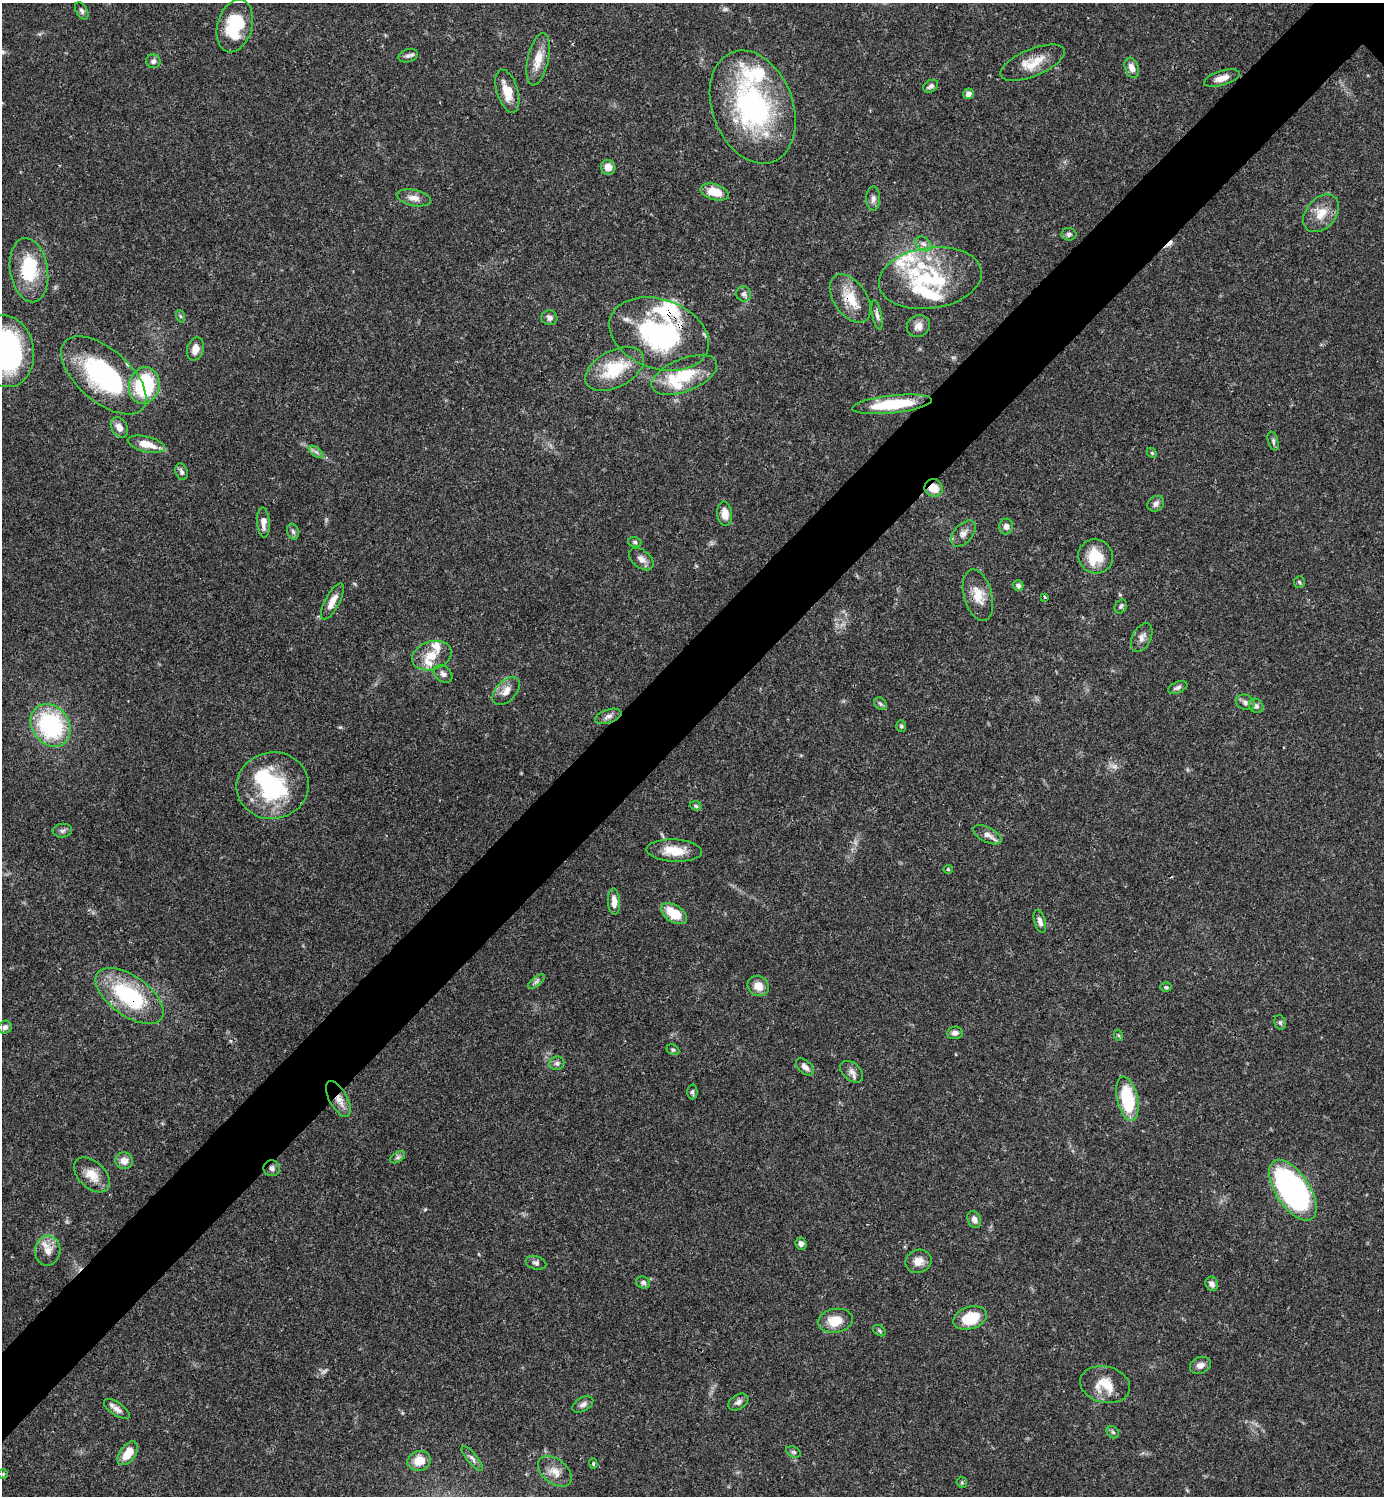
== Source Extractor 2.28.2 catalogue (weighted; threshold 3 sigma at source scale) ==
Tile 7 of 4 x 4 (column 3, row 2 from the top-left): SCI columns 3061-4442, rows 2990-4483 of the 5981 x 5981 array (HDU 1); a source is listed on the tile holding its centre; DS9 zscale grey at full resolution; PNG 1386 x 1498 px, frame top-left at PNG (2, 3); each listed source drawn as its Kron ellipse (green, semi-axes under 4 px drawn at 4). Shown black and unused: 6% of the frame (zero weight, under 3 of 4 exposures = <1% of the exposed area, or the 3 px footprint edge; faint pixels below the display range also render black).
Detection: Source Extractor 2.28.2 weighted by HDU 2 'WHT'; one run over the whole footprint, this tile lists its part. Background 0.0389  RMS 0.0027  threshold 0.0121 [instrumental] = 3 sigma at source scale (4.5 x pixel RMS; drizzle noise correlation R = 1.50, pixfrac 1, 0.05/0.05 arcsec/px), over >= 5 px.
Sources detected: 143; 2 too faint to see at this stretch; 3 inside a brighter object's white glare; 1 cosmic-ray / hot-pixel residue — neither listed nor drawn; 16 inside a brighter listed object's ellipse — not listed separately; the other 121 listed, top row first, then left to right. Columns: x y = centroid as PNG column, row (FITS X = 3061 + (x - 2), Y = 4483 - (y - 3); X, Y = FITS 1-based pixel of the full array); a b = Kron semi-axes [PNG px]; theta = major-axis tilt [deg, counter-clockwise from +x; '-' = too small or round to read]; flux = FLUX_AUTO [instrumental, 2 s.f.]
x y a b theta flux
82 11 9 5 -61 0.69
235 26 27 17 74 13
408 56 10 6 19 0.84
538 59 27 10 78 4.5
153 61 7 7 - 0.94
1033 63 34 13 22 5.6
1132 68 10 7 -70 2
1222 78 18 7 17 2.3
931 86 8 5 32 0.85
507 91 22 10 -73 4.9
969 94 5 5 - 1.4
753 107 58 40 -69 51
608 167 8 7 - 2
715 192 15 8 -15 4.7
414 198 17 8 -12 2.1
873 199 12 7 89 1.1
1321 213 21 15 49 4.6
1069 234 7 6 - 0.81
923 244 9 6 -39 1.1
29 270 32 19 -81 14
930 278 52 30 8 24
744 294 8 7 - 0.87
850 298 27 16 -55 6.8
877 315 15 4 -79 1
180 316 6 4 -70 0.46
549 318 8 7 - 1.1
918 326 12 10 33 1.9
659 334 51 34 -19 40
195 349 12 8 73 2.3
6 351 36 28 -81 67
615 369 32 18 28 12
104 375 51 26 -41 37
684 375 35 16 22 11
144 385 18 15 74 22
892 404 40 9 6 15
119 428 11 8 -61 2.2
1273 441 10 5 -73 0.61
146 444 19 7 -14 4.6
316 452 8 4 -36 0.78
1152 453 6 4 -44 0.35
181 472 8 6 -71 0.82
934 488 9 8 - 3.8
1156 504 9 7 37 1
725 514 12 7 -84 2.9
263 522 15 6 -86 2.1
1006 527 8 7 - 1.2
293 532 8 5 -72 0.74
963 534 15 9 48 1.8
635 542 7 5 -17 0.52
1096 556 17 17 - 8.3
641 559 14 9 -40 1.7
1299 582 6 5 - 0.46
1018 586 5 5 - 0.81
978 595 26 14 -75 4.7
1045 597 3 3 - 0.33
332 601 20 7 62 2.8
1121 606 7 5 57 0.59
1142 637 15 9 65 1.7
432 656 20 14 17 4.8
443 674 10 7 -43 1.1
1178 687 10 5 24 0.77
506 691 16 10 45 2.4
1245 702 10 7 -22 1
880 704 7 5 -45 0.6
1256 706 8 6 -44 0.89
608 716 14 6 18 1.3
51 725 23 18 -54 31
901 726 6 5 - 0.51
273 786 36 33 12 23
696 806 6 4 -19 0.44
62 831 10 7 6 0.83
987 835 15 7 -27 1.8
674 851 28 11 -3 5.8
948 869 4 4 - 0.27
614 902 13 6 -86 2.1
674 914 14 8 -33 7
1040 921 12 5 -73 1.2
536 981 10 4 39 0.76
758 986 11 10 - 2.8
1166 987 5 4 - 0.41
129 996 39 20 -35 26
1280 1022 7 5 -73 0.61
5 1027 7 6 - 1.1
955 1033 8 6 6 1
1118 1035 5 3 - 0.29
673 1050 7 5 -28 0.51
557 1063 7 6 - 0.76
805 1067 11 6 -42 1.3
852 1072 13 8 -40 1.5
692 1092 7 5 -89 0.54
338 1099 20 9 -60 3
1127 1099 22 10 -77 17
398 1157 8 5 31 0.63
124 1161 9 8 - 2.3
272 1168 8 8 - 1
92 1175 21 13 -43 4.3
1293 1190 34 17 -57 92
974 1219 9 6 -66 1.3
801 1244 6 5 - 1
48 1251 15 12 83 2.8
918 1261 13 11 21 2.3
536 1263 10 6 -15 0.83
643 1282 7 6 - 0.71
1212 1284 7 6 - 0.95
970 1318 17 11 17 8.2
835 1321 18 12 9 5.6
879 1331 7 5 -36 0.43
1200 1365 11 8 21 1.5
1105 1385 25 18 -13 6.3
738 1402 11 7 33 1.1
583 1404 11 6 31 1.1
117 1409 15 6 -34 1.5
1113 1432 7 5 -44 0.52
794 1452 8 5 -26 0.51
128 1453 14 7 53 4.6
472 1458 15 5 -51 1
419 1461 12 10 16 4.2
593 1464 5 4 - 0.29
555 1471 19 12 -39 3.3
3 1474 4 4 - 0.3
962 1482 5 5 - 0.41
Overlapping masked pixels (flux is a lower limit): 8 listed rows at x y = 753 107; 29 270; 850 298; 659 334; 934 488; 129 996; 338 1099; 272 1168
Isophote crosses this tile's border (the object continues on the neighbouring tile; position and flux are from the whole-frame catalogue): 1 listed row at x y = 6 351